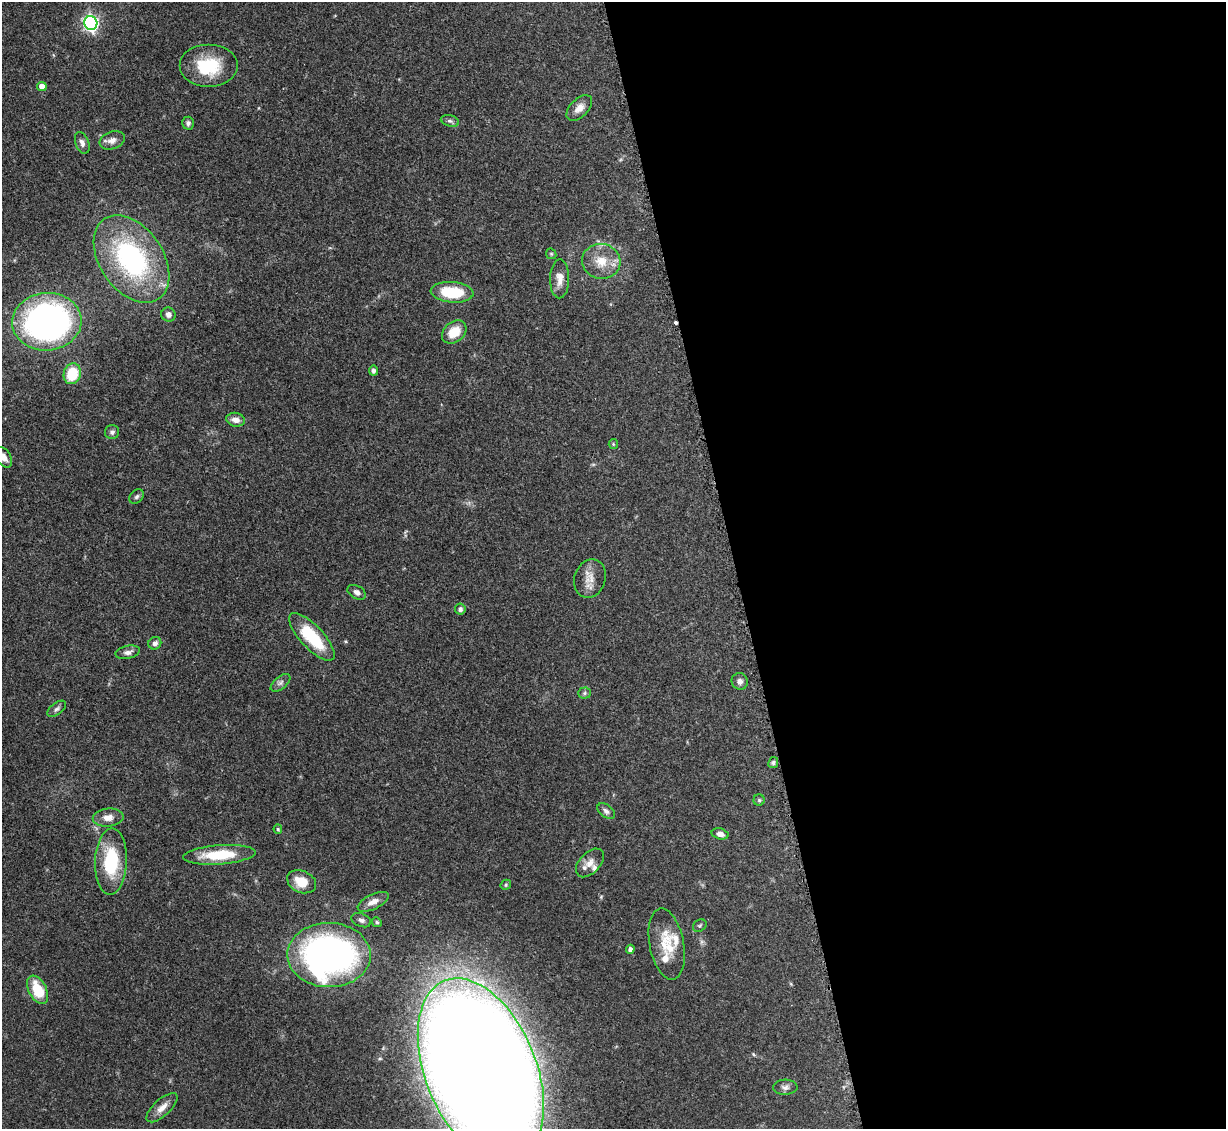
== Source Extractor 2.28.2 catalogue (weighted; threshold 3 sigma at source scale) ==
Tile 8 of 4 x 4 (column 4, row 2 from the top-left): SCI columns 3783-5006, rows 2460-3586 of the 5092 x 5004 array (HDU 1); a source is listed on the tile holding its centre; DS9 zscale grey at full resolution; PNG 1228 x 1131 px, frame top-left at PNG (2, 2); each listed source drawn as its Kron ellipse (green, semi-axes under 4 px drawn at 4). Shown black and unused: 40% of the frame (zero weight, under 3 of 5 exposures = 4% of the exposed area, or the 3 px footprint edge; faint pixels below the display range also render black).
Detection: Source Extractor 2.28.2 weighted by HDU 2 'WHT'; one run over the whole footprint, this tile lists its part. Background 0.0707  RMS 0.0033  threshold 0.0149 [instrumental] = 3 sigma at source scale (4.5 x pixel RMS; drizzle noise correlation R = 1.50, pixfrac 1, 0.05/0.05 arcsec/px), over >= 5 px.
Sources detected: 59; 1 cosmic-ray / hot-pixel residue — neither listed nor drawn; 3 inside a brighter listed object's ellipse — not listed separately; the other 55 listed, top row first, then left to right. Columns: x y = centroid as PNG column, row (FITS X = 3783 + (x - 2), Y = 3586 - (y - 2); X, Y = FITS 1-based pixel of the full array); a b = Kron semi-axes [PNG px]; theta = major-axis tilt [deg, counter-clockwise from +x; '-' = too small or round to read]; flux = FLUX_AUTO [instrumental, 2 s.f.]
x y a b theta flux
91 23 7 6 - 94
208 66 29 21 0 15
42 86 5 4 - 3.1
579 108 16 9 45 2.7
450 121 9 5 -15 0.84
188 123 6 6 - 1
112 140 13 9 20 2.2
82 143 11 6 -70 1.5
551 254 5 4 - 0.42
131 259 48 31 -56 56
601 261 19 17 -7 7
560 279 19 9 90 3.2
452 292 21 10 -5 14
168 315 7 6 - 1.4
47 322 35 29 4 110
454 332 13 10 39 6.3
373 371 5 4 - 0.72
72 374 10 8 73 12
236 420 9 7 -12 2.1
112 432 7 7 - 1
613 444 5 4 - 0.39
4 457 11 7 -58 2.1
137 497 8 6 45 0.82
590 578 19 15 72 4.2
357 592 10 6 -30 1.4
460 609 5 5 - 0.96
312 637 31 11 -47 16
155 643 6 6 - 1.3
128 652 12 6 12 1.6
740 681 8 8 - 1.6
280 683 12 6 39 1.1
585 693 6 5 - 0.65
57 709 11 5 38 0.97
773 763 6 4 62 0.67
759 800 5 5 - 0.52
606 811 10 6 -38 1.2
108 818 15 9 5 2.8
278 829 5 4 - 0.47
720 834 8 5 -15 1.7
219 855 36 9 4 13
111 861 33 16 88 18
590 863 17 10 47 3.1
302 882 15 11 -23 6
506 885 5 5 - 0.47
373 902 17 7 26 2.6
361 920 10 6 -23 1.2
377 922 5 4 - 0.51
700 926 7 5 37 0.61
667 944 36 17 -79 10
630 949 4 4 - 1.4
329 955 42 32 -1 140
38 990 15 9 -63 11
481 1071 97 55 -68 1300
785 1087 12 7 1 1.4
162 1108 19 8 43 3
Isophote crosses this tile's border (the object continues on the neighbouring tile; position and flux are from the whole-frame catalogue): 2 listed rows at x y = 4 457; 481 1071